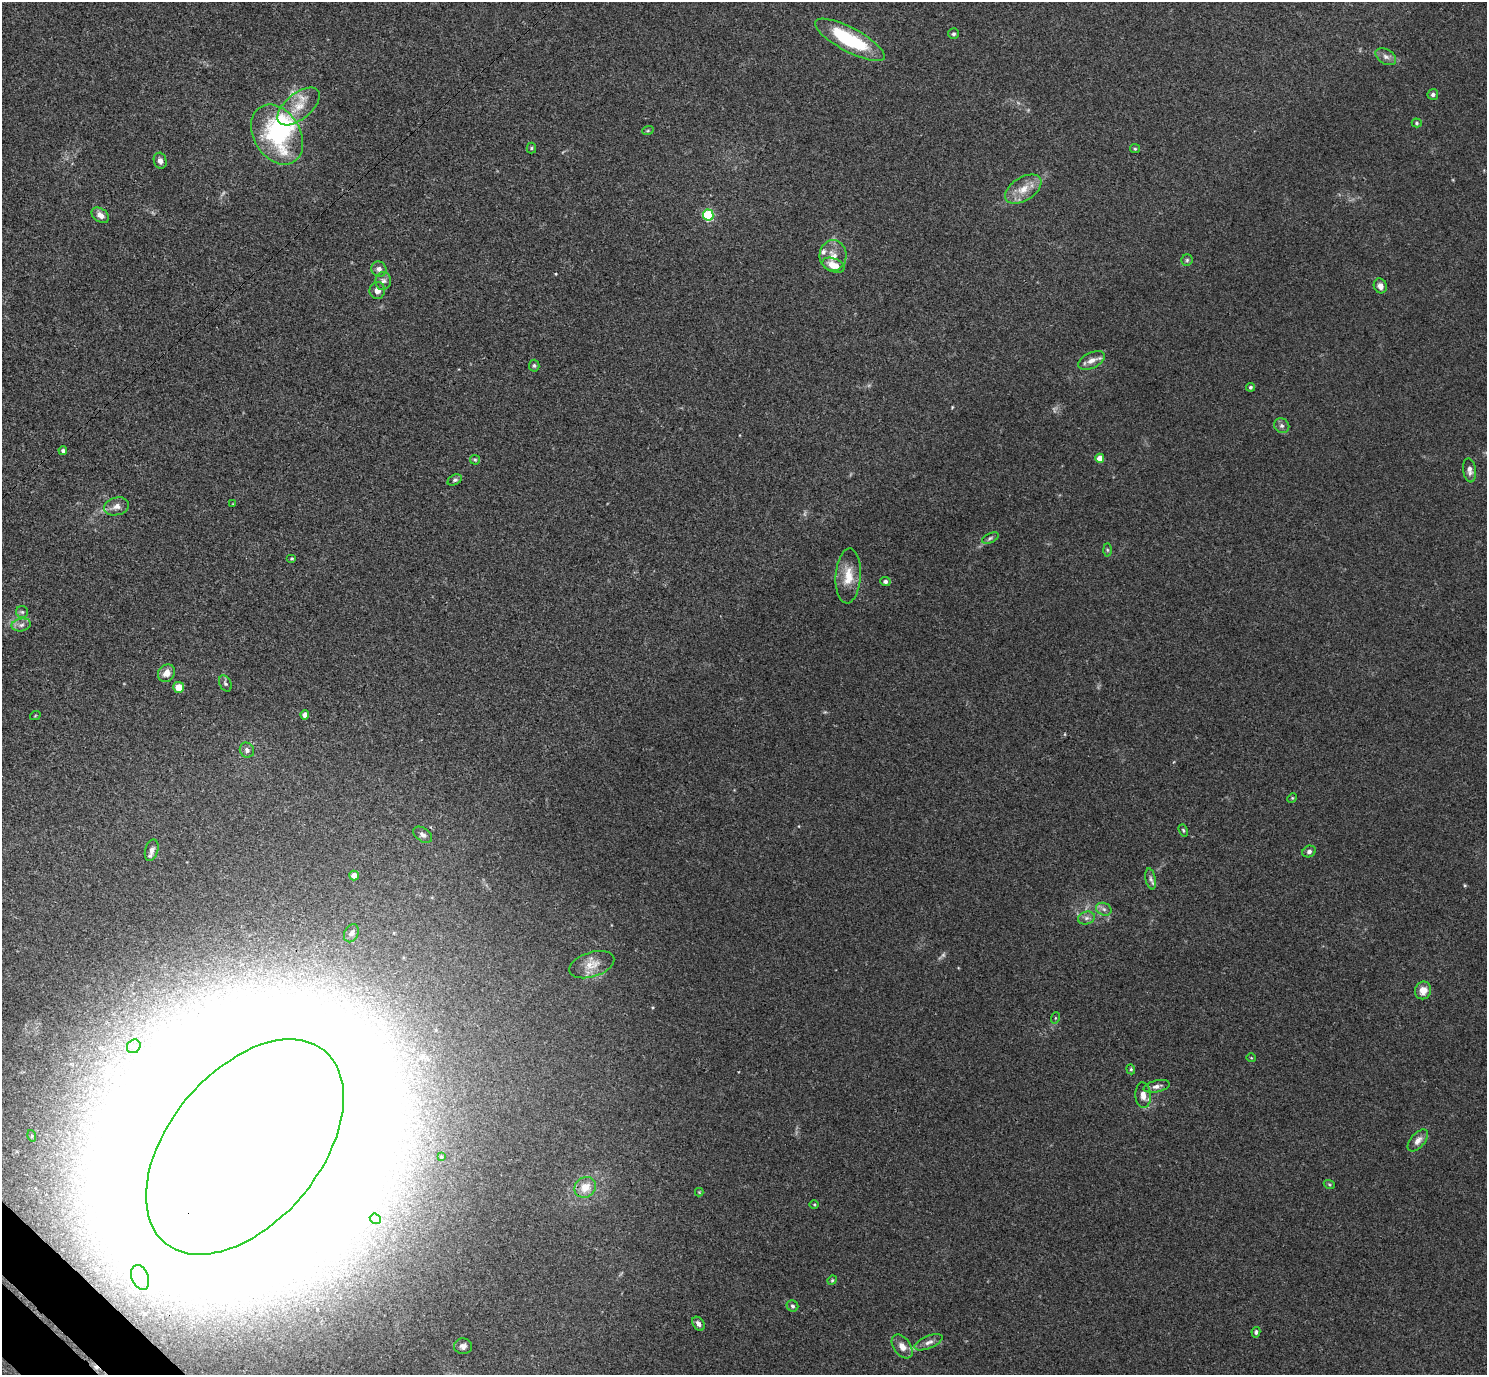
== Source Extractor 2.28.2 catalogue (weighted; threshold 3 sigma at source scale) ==
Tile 7 of 4 x 4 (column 3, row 2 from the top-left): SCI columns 3015-4499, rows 2944-4316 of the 6029 x 6028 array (HDU 1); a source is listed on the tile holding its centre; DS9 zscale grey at full resolution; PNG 1489 x 1377 px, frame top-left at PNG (2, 2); each listed source drawn as its Kron ellipse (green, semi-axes under 4 px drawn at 4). Shown black and unused: <1% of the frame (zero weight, under 3 of 4 exposures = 5% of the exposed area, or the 3 px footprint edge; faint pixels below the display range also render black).
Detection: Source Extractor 2.28.2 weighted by HDU 2 'WHT'; one run over the whole footprint, this tile lists its part. Background 0.0522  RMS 0.0045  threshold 0.0202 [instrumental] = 3 sigma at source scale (4.5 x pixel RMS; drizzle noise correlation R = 1.50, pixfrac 1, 0.05/0.05 arcsec/px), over >= 5 px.
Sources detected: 92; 3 too faint to see at this stretch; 7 inside a brighter object's white glare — neither listed nor drawn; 2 inside a brighter listed object's ellipse — not listed separately; the other 80 listed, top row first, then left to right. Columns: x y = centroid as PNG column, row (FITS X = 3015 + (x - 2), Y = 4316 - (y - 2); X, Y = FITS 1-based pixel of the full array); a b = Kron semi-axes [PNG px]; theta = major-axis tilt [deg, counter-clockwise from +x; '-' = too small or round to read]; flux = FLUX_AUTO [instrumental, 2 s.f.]
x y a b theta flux
953 34 5 5 - 0.87
850 40 39 12 -28 34
1386 57 11 7 -32 2.2
1433 94 5 5 - 1.2
298 106 25 13 39 9.2
1417 123 5 4 - 0.63
648 130 6 4 20 0.59
277 135 32 23 -59 49
531 148 5 5 - 0.64
1135 149 5 4 - 0.62
160 161 8 6 -75 2.3
1023 189 20 11 32 7
100 215 9 7 -36 2.5
708 215 5 5 - 39
833 256 15 13 86 5.7
1187 260 6 5 - 0.84
834 265 12 6 -19 6.2
379 269 8 7 - 1.6
383 281 9 8 - 1.7
1380 286 7 6 - 2.2
377 290 8 8 - 2.9
1092 360 14 7 25 3.5
534 366 6 5 - 0.82
1250 387 4 4 - 0.84
1282 426 8 7 - 1.4
63 451 4 4 - 0.99
1100 458 4 4 - 7.3
475 460 5 4 - 0.63
1469 470 12 6 -83 2.2
455 480 7 5 27 0.9
233 504 3 3 - 0.3
117 506 12 9 13 3
990 538 9 4 25 0.97
1107 550 6 4 -89 0.67
292 558 5 3 - 0.48
848 576 27 12 86 9.2
885 581 5 4 - 1.2
22 612 6 6 - 0.95
21 625 10 6 11 1.8
166 673 9 8 - 3.7
225 683 8 5 -63 1.1
179 687 5 5 - 5.6
305 715 4 4 - 3.2
35 716 5 3 - 0.39
247 750 8 7 - 1.8
1292 798 5 4 - 0.48
1183 830 6 4 -70 0.63
423 835 10 6 -34 1.7
152 850 11 6 74 2.3
1309 851 7 5 24 1.3
354 875 5 5 - 3
1151 879 10 5 -78 1.6
1104 909 8 6 -22 1.5
1086 918 8 6 15 1.7
351 933 9 7 63 1.6
592 965 23 12 18 5.8
1423 990 9 8 - 4.5
1055 1018 5 3 - 0.46
134 1046 7 6 - 1.2
1251 1058 5 4 - 0.45
1131 1069 5 4 - 0.65
1157 1086 13 6 13 2.1
1143 1095 13 7 -86 3.1
32 1136 6 3 -74 0.49
1418 1140 13 7 49 2.6
245 1147 125 75 50 4300
441 1157 3 2 - 0.37
1329 1184 6 3 -19 0.57
585 1187 11 10 - 6.7
699 1192 4 4 - 0.39
814 1205 5 3 - 0.44
375 1219 6 5 - 0.74
140 1277 13 8 -68 3.9
832 1280 5 4 - 0.52
792 1306 6 5 - 1
698 1324 7 5 -54 1.7
1256 1332 5 4 - 1
929 1342 15 6 23 2.3
463 1346 9 8 - 1.9
902 1346 13 8 -54 3.7
Overlapping masked pixels (flux is a lower limit): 2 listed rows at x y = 1143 1095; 245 1147
Isophote crosses this tile's border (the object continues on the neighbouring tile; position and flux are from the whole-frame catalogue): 1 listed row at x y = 245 1147